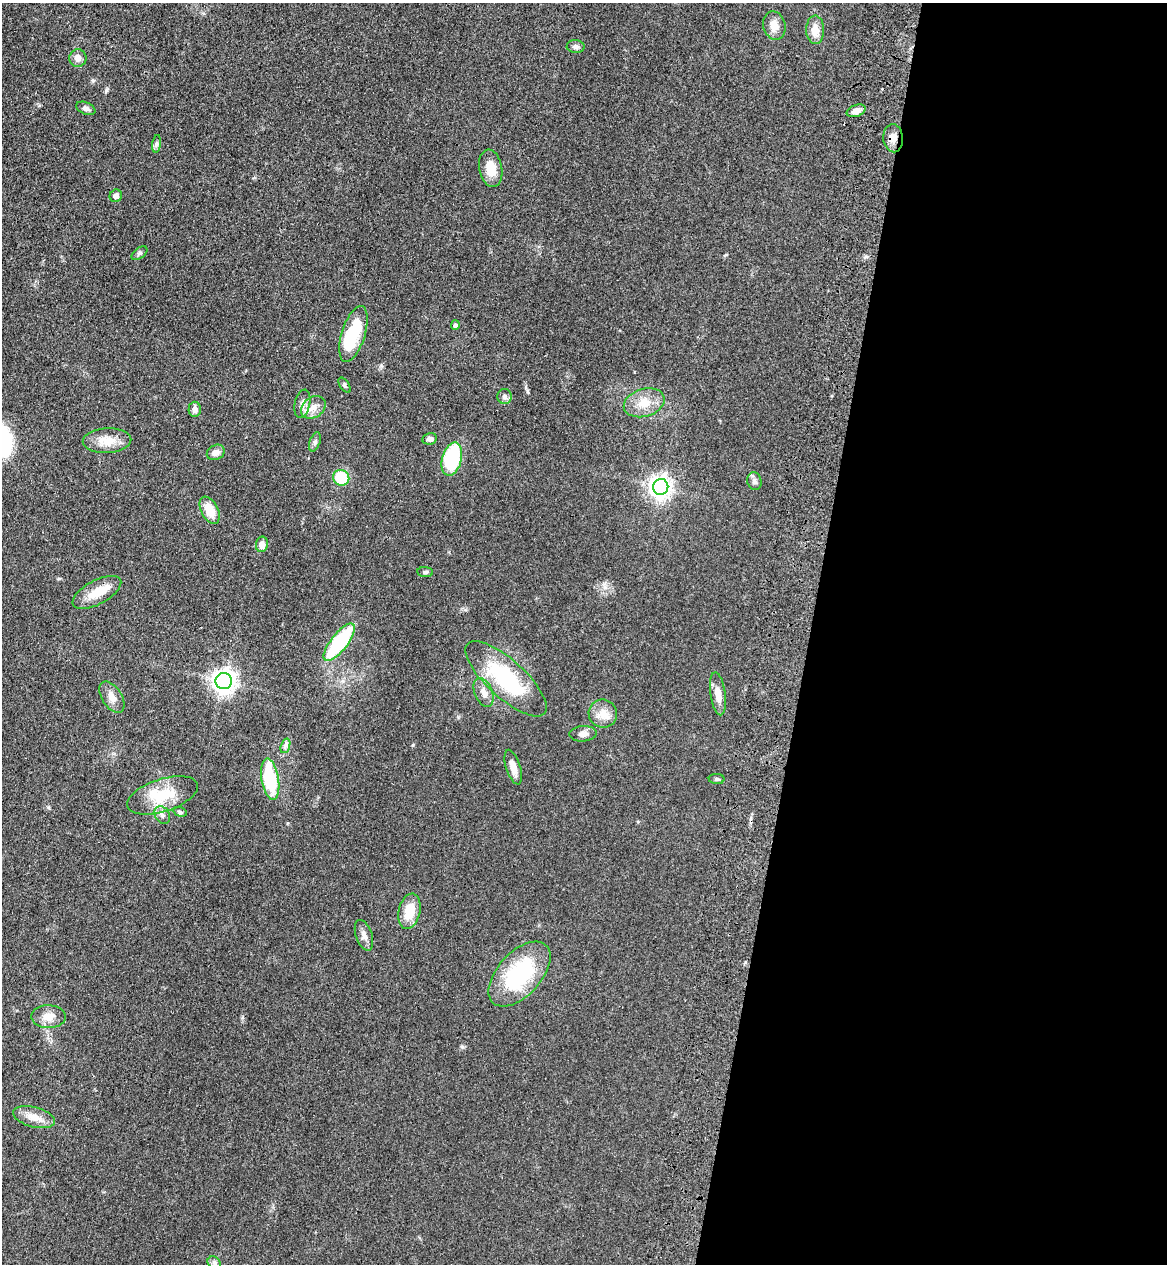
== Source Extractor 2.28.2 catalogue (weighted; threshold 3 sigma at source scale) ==
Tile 12 of 4 x 4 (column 4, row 3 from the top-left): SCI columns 3735-4899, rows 1300-2561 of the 5260 x 5122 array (HDU 1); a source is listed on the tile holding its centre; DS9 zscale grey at full resolution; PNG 1169 x 1266 px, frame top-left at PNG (2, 3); each listed source drawn as its Kron ellipse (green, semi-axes under 4 px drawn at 4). Shown black and unused: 31% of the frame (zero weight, under 3 of 4 exposures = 6% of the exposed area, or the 3 px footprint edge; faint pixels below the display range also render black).
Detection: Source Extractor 2.28.2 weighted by HDU 2 'WHT'; one run over the whole footprint, this tile lists its part. Background 0.0581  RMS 0.007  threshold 0.0313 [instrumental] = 3 sigma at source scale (4.5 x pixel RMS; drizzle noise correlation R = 1.50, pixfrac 1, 0.05/0.05 arcsec/px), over >= 5 px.
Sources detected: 53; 1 inside a brighter object's white glare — neither listed nor drawn; the other 52 listed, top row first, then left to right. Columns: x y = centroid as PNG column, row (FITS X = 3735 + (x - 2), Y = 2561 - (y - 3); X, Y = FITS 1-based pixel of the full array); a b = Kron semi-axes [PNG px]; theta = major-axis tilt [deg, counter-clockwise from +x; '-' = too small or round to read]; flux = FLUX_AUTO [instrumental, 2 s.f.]
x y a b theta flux
774 26 14 11 -75 6.9
815 30 14 9 -89 7.9
576 46 9 6 -2 2.4
78 58 9 8 - 4
86 108 10 6 -24 2.6
856 111 10 6 18 4.6
893 138 14 10 -85 5.4
157 144 9 4 81 1.6
491 168 19 11 -80 11
116 196 6 6 - 2.7
139 253 9 5 37 1.6
455 325 5 4 - 2
353 334 29 11 73 33
345 385 8 4 -56 1.3
505 397 7 7 - 2.1
644 403 21 14 17 12
302 404 14 7 77 3.8
313 407 13 10 37 6.2
195 409 7 6 - 3.7
429 439 7 5 13 2.5
107 441 24 12 3 12
315 442 10 5 71 1.7
216 452 9 7 26 3.9
452 459 17 9 75 60
341 478 8 7 - 24
754 481 9 7 -74 2.4
661 487 8 7 - 450
210 510 15 8 -62 12
262 544 8 6 81 4.6
425 572 8 5 -5 1.5
97 592 27 12 28 14
339 642 23 8 51 60
506 679 52 19 -42 60
224 681 8 8 - 510
484 692 15 9 -68 5.1
718 694 21 7 -82 7.7
112 697 17 10 -57 6.2
603 714 14 14 - 7.7
583 734 14 7 4 3.7
285 746 7 4 72 1.8
513 767 18 7 -72 5.2
270 779 21 8 -81 41
717 779 8 5 -1 1.3
162 795 37 16 18 24
180 812 7 4 -16 1.4
162 815 9 7 -57 2.7
409 911 18 10 78 15
364 935 16 8 -71 3.9
519 974 39 21 47 62
48 1017 17 11 -1 7.7
34 1117 21 10 -15 8.7
214 1263 7 6 - 1.7
Overlapping masked pixels (flux is a lower limit): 2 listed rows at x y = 856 111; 893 138
Unlisted compact peaks at least as high as the median listed source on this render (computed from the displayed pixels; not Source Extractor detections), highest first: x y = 413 745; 462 1047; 527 391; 93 81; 605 587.